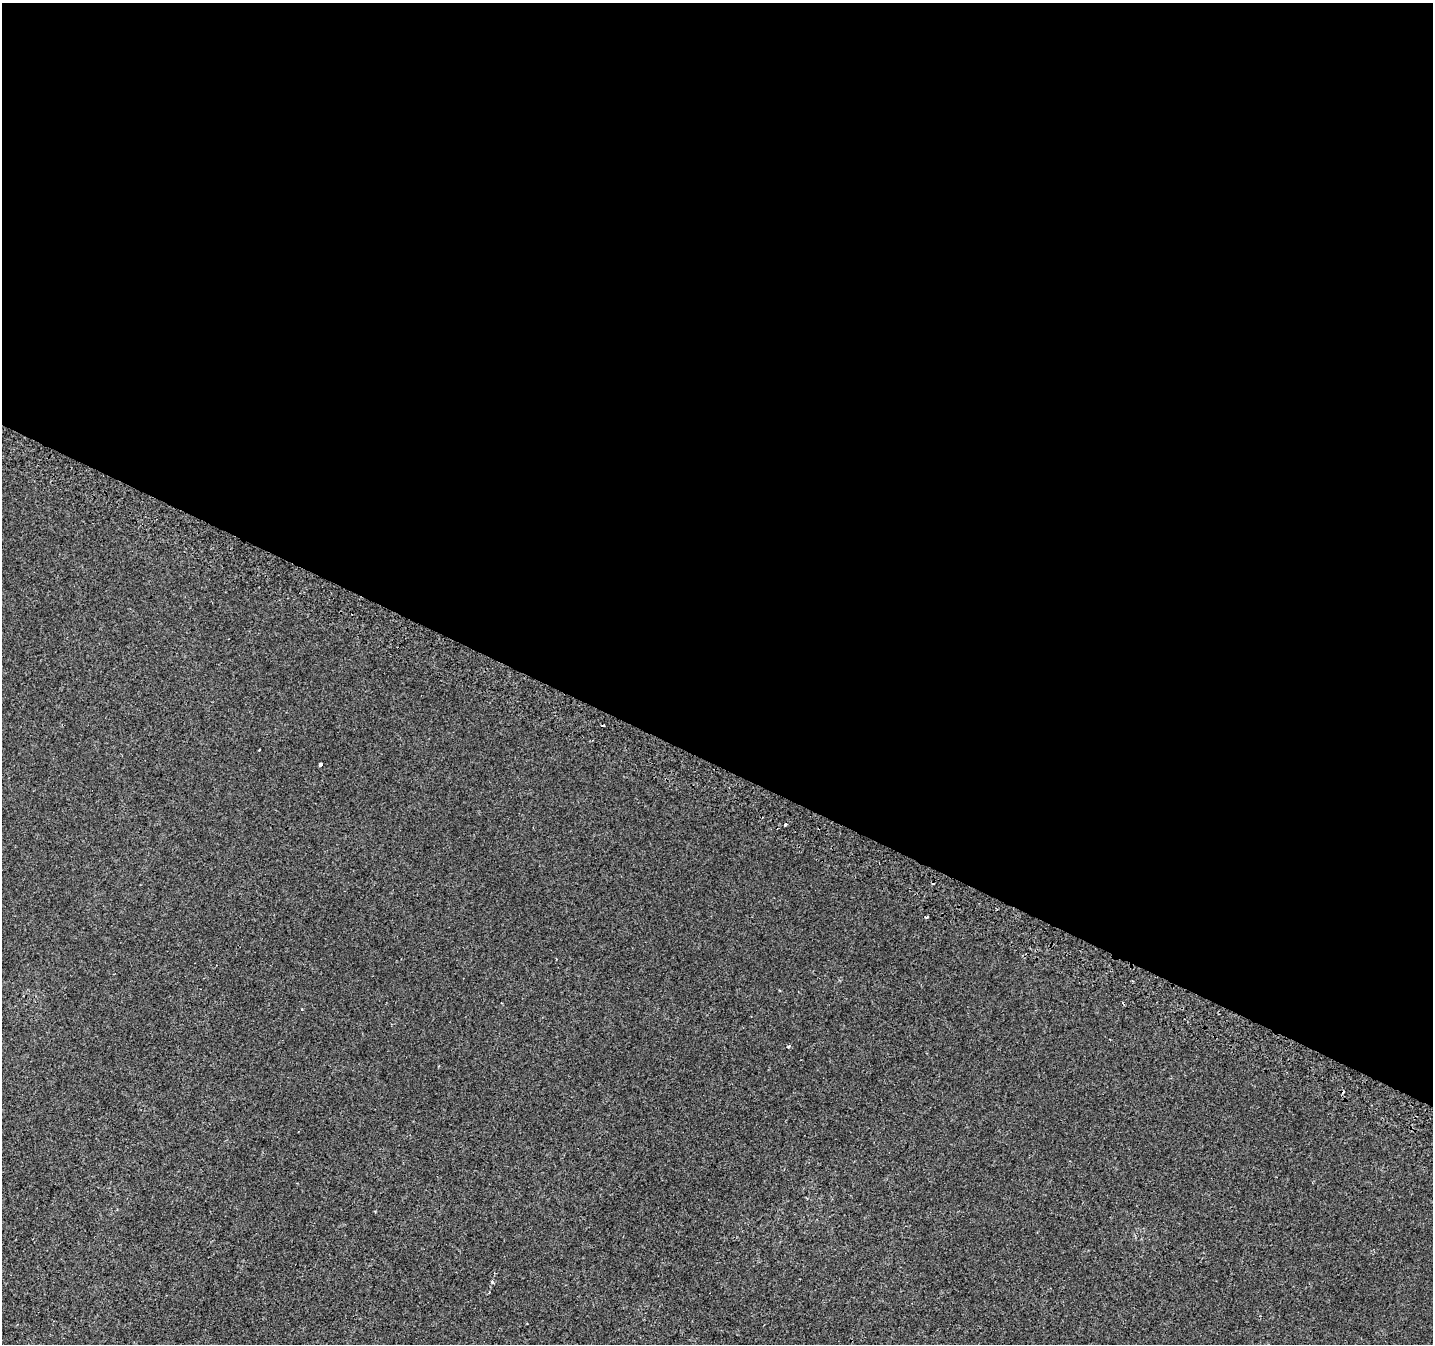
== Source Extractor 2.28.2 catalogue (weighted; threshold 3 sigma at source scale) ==
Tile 3 of 4 x 4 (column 3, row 1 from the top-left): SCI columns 2891-4321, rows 4330-5671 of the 5773 x 5911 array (HDU 1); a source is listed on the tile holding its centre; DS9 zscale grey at full resolution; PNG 1435 x 1346 px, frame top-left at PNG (2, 3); no overlay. Shown black and unused: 57% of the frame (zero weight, under 2 of 3 exposures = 2% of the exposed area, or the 3 px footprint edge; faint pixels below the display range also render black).
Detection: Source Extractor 2.28.2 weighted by HDU 2 'WHT'; one run over the whole footprint, this tile lists its part. Background 1.45e-04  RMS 0.0028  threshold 0.0125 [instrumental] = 3 sigma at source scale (4.5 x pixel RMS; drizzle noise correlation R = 1.50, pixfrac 1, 0.0396/0.0396 arcsec/px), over >= 5 px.
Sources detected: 8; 3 cosmic-ray / hot-pixel residue — not listed; the other 5 listed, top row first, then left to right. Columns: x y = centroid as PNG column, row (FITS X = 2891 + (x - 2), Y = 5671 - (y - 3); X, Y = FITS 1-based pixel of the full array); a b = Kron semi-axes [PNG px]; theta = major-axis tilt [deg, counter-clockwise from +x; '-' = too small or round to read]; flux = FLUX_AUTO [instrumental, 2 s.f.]
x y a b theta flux
320 764 4 3 - 1.2
785 824 3 3 - 1.6
926 917 3 2 - 0.53
789 1046 5 3 - 0.3
492 1282 4 4 - 0.34